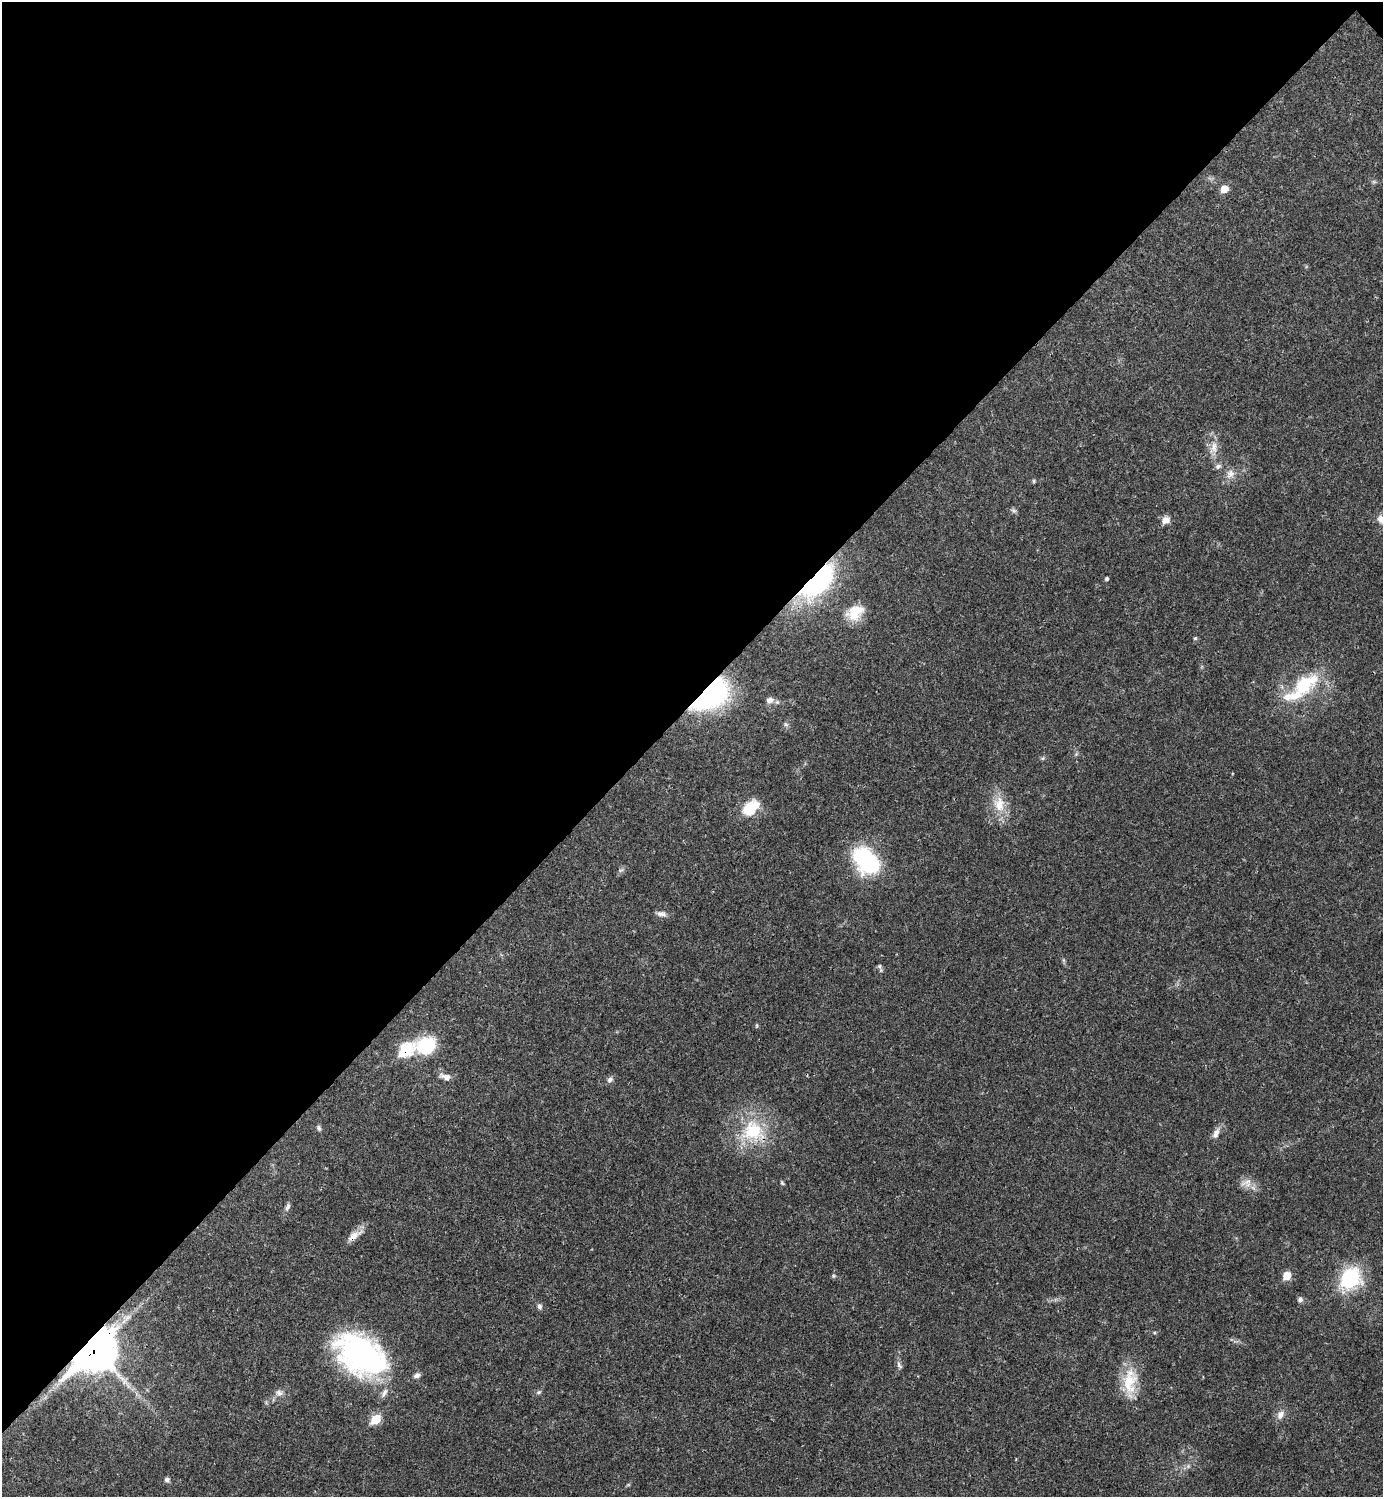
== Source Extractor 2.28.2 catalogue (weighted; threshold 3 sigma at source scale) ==
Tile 2 of 4 x 4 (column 2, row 1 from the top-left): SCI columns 1681-3061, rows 4486-5980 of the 5981 x 5982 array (HDU 1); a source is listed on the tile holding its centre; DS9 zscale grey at full resolution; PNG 1385 x 1499 px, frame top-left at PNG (2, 2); no overlay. Shown black and unused: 47% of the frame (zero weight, under 3 of 4 exposures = <1% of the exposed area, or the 3 px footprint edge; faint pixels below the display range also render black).
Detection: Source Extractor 2.28.2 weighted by HDU 2 'WHT'; one run over the whole footprint, this tile lists its part. Background 0.0198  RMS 0.0022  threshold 0.01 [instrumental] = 3 sigma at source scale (4.5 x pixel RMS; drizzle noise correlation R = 1.50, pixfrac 1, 0.05/0.05 arcsec/px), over >= 5 px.
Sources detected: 51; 5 inside a brighter listed object's ellipse — not listed separately; the other 46 listed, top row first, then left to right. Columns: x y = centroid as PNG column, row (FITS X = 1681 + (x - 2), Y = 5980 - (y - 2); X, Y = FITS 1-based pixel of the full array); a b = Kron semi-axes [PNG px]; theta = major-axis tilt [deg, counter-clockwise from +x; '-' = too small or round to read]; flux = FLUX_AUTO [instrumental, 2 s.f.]
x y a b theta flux
1224 189 8 7 - 2.3
1214 447 18 9 80 2.3
1218 466 8 6 40 0.65
1230 473 12 9 61 1.6
1034 481 6 4 -89 0.27
1014 511 6 6 - 0.47
1381 519 13 10 -57 1.4
1166 520 10 9 - 1.5
1106 579 5 4 - 0.38
818 582 50 22 46 26
855 612 22 15 39 4.7
1195 638 5 4 - 0.29
1304 684 40 21 40 13
710 695 33 18 38 47
770 700 10 8 5 1.1
786 724 7 4 -1 0.39
999 804 22 16 -85 4.5
753 809 25 10 58 3.7
866 861 30 20 -48 23
661 914 13 6 -10 1
879 966 8 5 -73 0.48
427 1046 21 17 12 11
406 1050 9 7 37 15
446 1077 15 7 -19 1.5
610 1080 8 6 43 0.75
319 1128 8 4 -77 0.44
753 1131 30 27 -9 13
1216 1133 14 7 63 1.3
782 1183 7 4 -46 0.28
1247 1183 17 11 13 1.9
287 1207 11 6 69 0.73
354 1236 22 9 37 2.1
1287 1276 7 6 - 3.9
1350 1278 14 11 51 24
1300 1299 7 7 - 0.64
539 1306 7 6 - 0.6
94 1350 19 13 44 460
361 1355 50 32 -33 58
899 1365 12 5 -60 0.63
417 1375 9 6 22 0.71
1127 1384 35 13 -54 5.4
539 1392 6 4 44 0.36
279 1393 10 8 -26 0.96
1280 1415 13 9 62 1.3
376 1419 7 6 - 7
167 1480 6 6 - 0.72
Overlapping masked pixels (flux is a lower limit): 5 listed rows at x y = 818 582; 710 695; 406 1050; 354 1236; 94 1350
Isophote crosses this tile's border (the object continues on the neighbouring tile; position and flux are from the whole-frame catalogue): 1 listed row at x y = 1381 519
Unlisted compact peaks at least as high as the median listed source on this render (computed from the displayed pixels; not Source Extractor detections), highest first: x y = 833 1276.